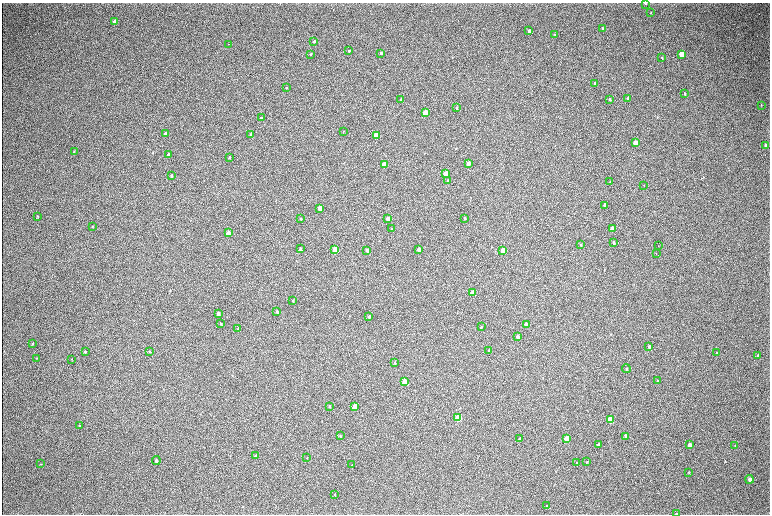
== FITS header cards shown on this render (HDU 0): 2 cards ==
NAXIS1  =                 1536 / length of data axis 1
NAXIS2  =                 1024 / length of data axis 2

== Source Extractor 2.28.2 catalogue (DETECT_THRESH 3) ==
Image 1536 x 1024 px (HDU 0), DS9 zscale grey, zoomed out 1/2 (1 PNG px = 2 x 2 image px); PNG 772 x 516 px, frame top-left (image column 1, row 1023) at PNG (2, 3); each listed source drawn as its Kron ellipse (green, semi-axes under 4 px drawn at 4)
Background 314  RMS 23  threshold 68.9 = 3 sigma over >= 5 px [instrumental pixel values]
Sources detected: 106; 1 cannot appear on this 1/2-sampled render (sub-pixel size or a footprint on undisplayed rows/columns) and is neither listed nor drawn; the other 105 listed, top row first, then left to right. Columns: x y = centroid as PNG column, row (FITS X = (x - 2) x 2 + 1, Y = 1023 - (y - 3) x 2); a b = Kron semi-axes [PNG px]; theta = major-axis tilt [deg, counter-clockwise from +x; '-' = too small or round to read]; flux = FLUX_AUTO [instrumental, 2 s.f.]
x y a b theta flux
645 3 2 1 - 2300
651 13 3 2 - 2700
114 22 4 3 - 47000
602 28 3 2 - 4100
529 31 3 2 - 16000
555 34 3 2 - 4700
314 41 3 2 - 5400
229 44 2 1 - 1000
349 51 2 2 - 3800
381 53 3 2 - 11000
310 54 3 3 - 4000
681 54 4 3 - 72000
662 58 3 2 - 3200
595 83 3 3 - 20000
286 88 3 2 - 2300
685 93 3 2 - 4600
627 98 3 3 - 3700
401 99 3 2 - 4700
609 99 3 3 - 6100
761 105 4 2 - 2400
456 108 3 3 - 3200
425 112 3 3 - 150000
261 117 3 2 - 2800
343 131 3 2 - 2200
165 133 3 3 - 8700
250 135 3 3 - 7500
376 136 3 3 - 220000
635 143 3 3 - 91000
766 146 4 3 - 29000
74 151 3 2 - 2600
168 154 4 3 - 5300
229 157 3 2 - 4900
468 163 3 3 - 39000
384 164 3 3 - 130000
445 174 3 3 - 70000
172 176 3 2 - 6500
448 181 3 3 - 20000
610 182 3 2 - 1600
644 185 2 2 - 1300
605 205 3 3 - 24000
320 208 3 3 - 75000
37 216 3 2 - 2500
465 218 3 2 - 4500
301 219 3 2 - 2800
388 219 3 3 - 67000
92 226 3 2 - 2500
391 229 3 2 - 4900
612 229 3 3 - 71000
228 233 3 3 - 62000
614 242 4 3 - 8000
581 245 3 2 - 2400
658 246 2 1 - 1500
300 249 3 2 - 14000
335 250 3 3 - 190000
367 250 3 2 - 16000
419 250 3 3 - 75000
502 250 3 3 - 92000
656 254 2 1 - 840
473 293 3 3 - 91000
293 301 2 2 - 5000
277 311 3 2 - 9700
218 313 4 3 - 13000
369 316 3 3 - 10000
221 324 3 2 - 3400
526 324 3 3 - 44000
481 327 3 3 - 2800
238 329 3 2 - 3000
517 337 3 2 - 17000
33 343 4 3 - 3500
649 346 3 2 - 7600
489 350 3 2 - 8000
150 351 3 3 - 3400
85 352 3 2 - 4200
717 353 3 2 - 2900
758 355 4 3 - 4000
37 358 3 3 - 2900
72 359 3 2 - 2300
394 363 3 3 - 3800
626 369 4 3 - 3600
658 381 4 2 - 2700
405 382 3 3 - 240000
329 406 3 2 - 5400
355 406 3 3 - 150000
458 417 4 3 - 340000
610 420 4 3 - 230000
79 426 3 3 - 2700
340 436 4 3 - 4700
626 436 4 3 - 9300
520 439 3 3 - 14000
566 439 4 3 - 170000
598 444 3 3 - 6600
690 445 4 3 - 32000
735 446 3 2 - 2500
256 456 3 3 - 11000
307 458 3 2 - 2100
156 461 4 4 - 5400
576 462 3 2 - 1900
587 462 4 3 - 3900
41 464 2 2 - 1900
352 465 2 2 - 2100
688 472 3 3 - 2400
750 479 4 3 - 16000
335 494 3 3 - 2900
546 506 3 3 - 2700
676 514 3 2 - 3600
At the frame edge (FLAGS 8, measured only in part): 1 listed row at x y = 676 514
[1 sub-pixel or undisplayed-footprint detection neither listed nor drawn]